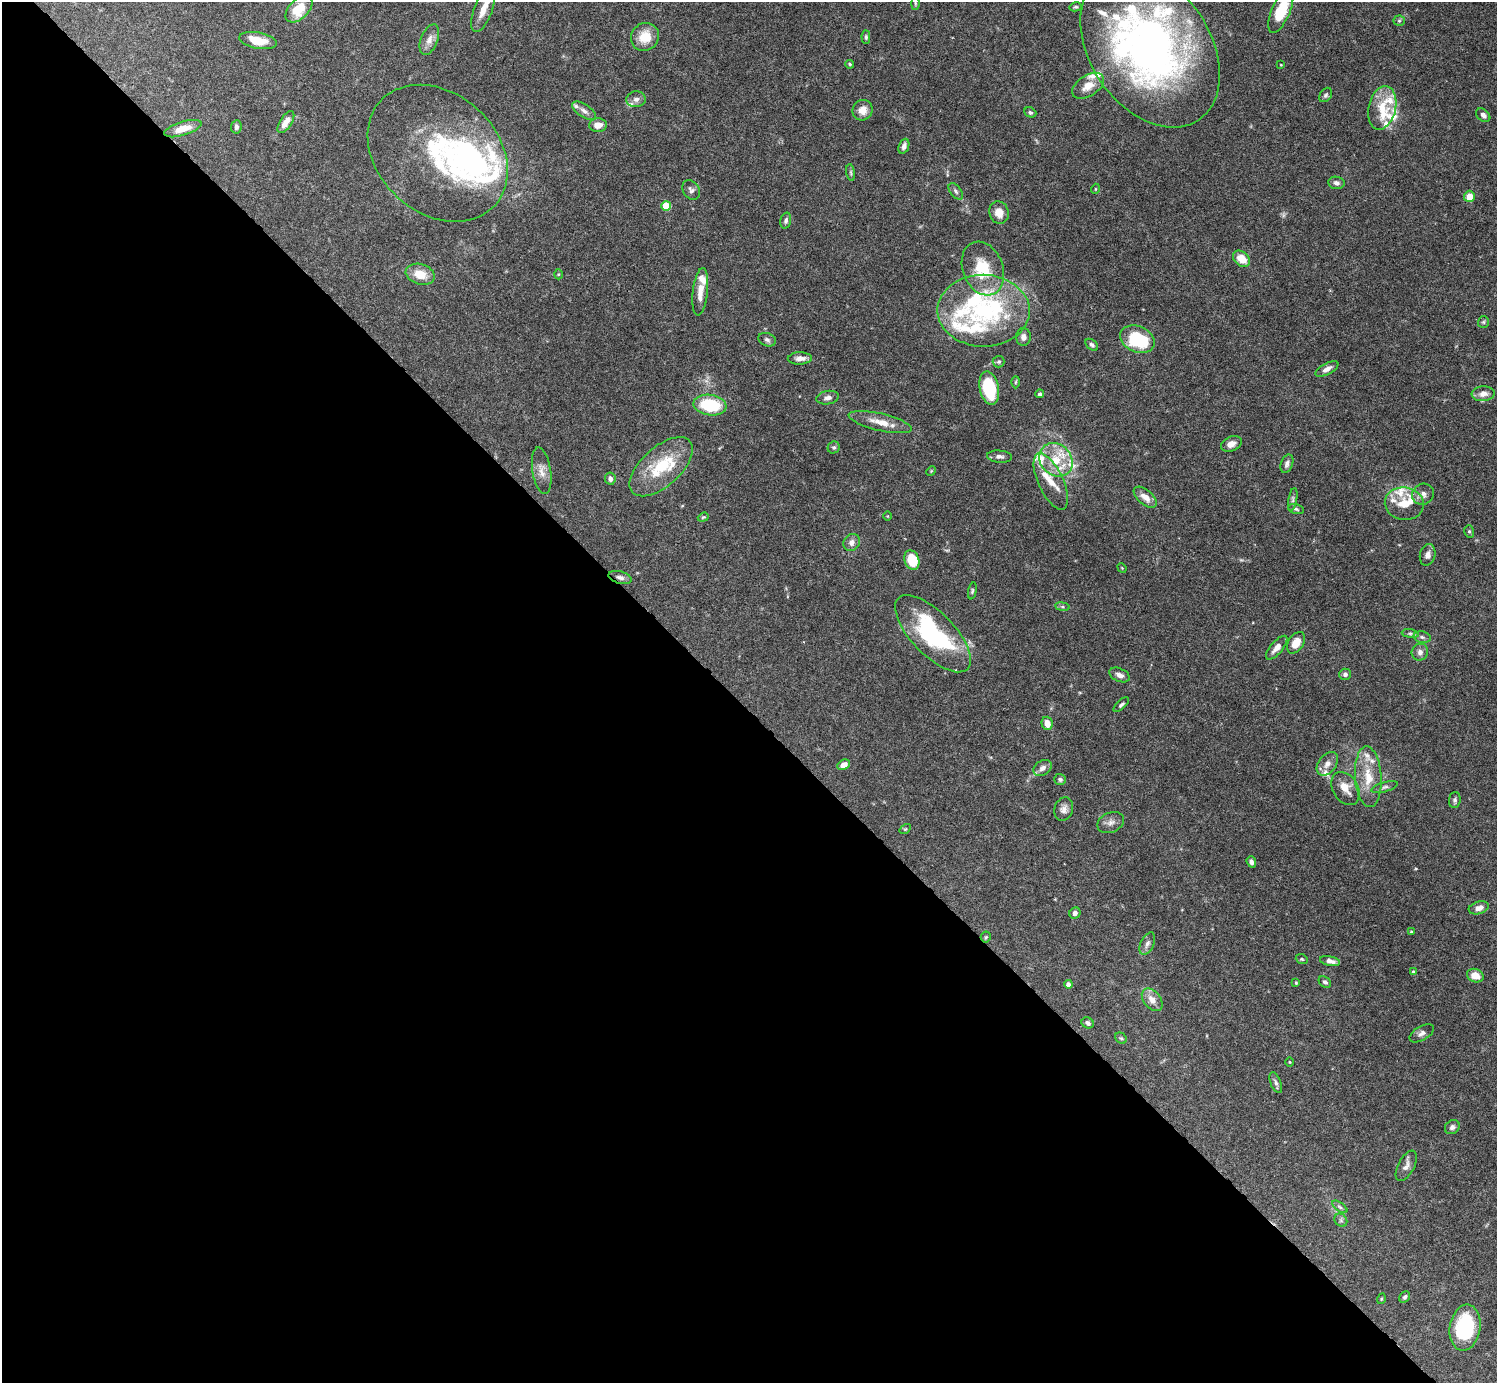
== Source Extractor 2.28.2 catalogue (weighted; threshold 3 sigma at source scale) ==
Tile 9 of 4 x 4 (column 1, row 3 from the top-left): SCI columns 4-1498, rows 1681-3061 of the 5982 x 5981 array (HDU 1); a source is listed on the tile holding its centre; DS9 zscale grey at full resolution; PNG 1499 x 1385 px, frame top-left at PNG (2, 2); each listed source drawn as its Kron ellipse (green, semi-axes under 4 px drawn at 4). Shown black and unused: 49% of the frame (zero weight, under 4 of 8 exposures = <1% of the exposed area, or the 3 px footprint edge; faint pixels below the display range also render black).
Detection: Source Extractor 2.28.2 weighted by HDU 2 'WHT'; one run over the whole footprint, this tile lists its part. Background 0.0745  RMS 0.0022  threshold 0.00894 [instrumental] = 3 sigma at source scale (4.09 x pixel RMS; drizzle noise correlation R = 1.36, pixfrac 0.8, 0.05/0.05 arcsec/px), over >= 5 px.
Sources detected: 162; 1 too faint to see at this stretch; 3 inside a brighter object's white glare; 1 long thin detection or spike segment (spike, bleed or trail) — neither listed nor drawn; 28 inside a brighter listed object's ellipse — not listed separately; the other 129 listed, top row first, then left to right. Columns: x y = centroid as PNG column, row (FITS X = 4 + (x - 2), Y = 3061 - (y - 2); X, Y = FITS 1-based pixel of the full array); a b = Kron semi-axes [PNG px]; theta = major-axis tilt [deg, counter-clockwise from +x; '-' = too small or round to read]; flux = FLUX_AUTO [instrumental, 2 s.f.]
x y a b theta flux
915 3 6 3 -90 0.19
1075 7 6 4 13 0.31
299 9 16 10 45 5.1
483 10 23 9 69 2.5
1281 11 24 9 67 8.3
1399 21 5 5 - 0.31
645 37 14 13 - 3.6
866 37 7 4 -88 0.36
429 40 16 8 68 1.5
258 41 19 8 -11 3.6
1150 48 87 60 -56 100
850 64 4 3 - 0.23
1281 65 4 2 - 0.14
1088 86 17 10 32 2.5
1326 95 8 5 53 0.43
636 99 10 8 4 0.95
1382 108 22 13 76 4.9
862 110 10 10 - 1.9
584 111 14 6 -34 0.97
1030 112 6 5 - 0.36
1483 115 8 5 -43 0.72
286 122 12 5 57 2.1
598 125 9 7 3 1.7
236 127 7 5 84 0.63
183 129 19 7 17 2.7
904 146 8 5 67 0.79
438 153 77 59 -42 32
851 172 8 4 -81 0.36
1336 183 8 6 -9 0.64
1095 189 5 3 - 0.17
691 190 10 8 -57 0.74
956 191 9 5 -54 0.52
1469 196 6 5 - 2.5
666 206 5 5 - 6
999 212 11 9 -72 2.1
786 221 8 5 74 0.52
1242 259 9 7 -41 2.9
983 268 28 20 -69 7.8
420 274 15 10 -16 3.4
558 274 5 3 - 0.18
700 292 24 7 83 2.5
983 311 46 36 -1 24
1483 322 6 5 - 0.33
1023 337 9 7 -87 0.97
1137 339 18 13 -23 11
767 340 9 6 -20 0.56
1092 345 7 4 -39 0.51
800 358 12 6 2 1.2
999 362 6 6 - 0.4
1327 369 13 5 28 1.1
1016 382 6 4 88 0.27
989 388 17 9 -77 12
1040 394 4 4 - 0.34
1483 394 11 7 5 1.5
828 398 11 6 10 0.92
710 405 17 10 -8 10
880 422 32 8 -13 3.1
1231 444 11 7 23 1.3
834 447 6 5 - 0.44
999 457 12 6 -5 0.8
1056 460 18 15 -46 5.5
1287 464 9 6 71 0.65
661 467 38 19 42 9.9
542 471 24 9 -81 1.8
931 471 5 4 - 0.19
610 479 6 5 - 0.63
1051 482 30 12 -65 3.9
1423 494 11 10 - 1.3
1145 497 14 7 -40 1.9
1293 499 11 3 81 0.46
1404 504 19 16 -9 4
1296 509 8 5 -16 0.4
887 516 5 3 - 0.16
703 517 6 4 21 0.25
1469 531 6 5 - 0.37
852 542 9 8 - 1.1
1428 555 11 7 76 0.96
912 560 10 7 -70 5.9
1122 568 5 4 - 0.19
620 577 12 6 -15 0.84
972 591 8 4 79 0.31
1062 607 7 4 -8 0.36
933 634 49 21 -46 24
1410 634 8 4 -9 0.43
1422 637 8 5 -11 0.49
1296 643 12 7 58 2.5
1277 648 15 6 49 1.4
1420 652 8 8 - 0.88
1345 674 6 5 - 0.6
1119 675 11 6 -24 0.9
1121 705 10 4 43 0.42
1047 723 7 5 -75 1.9
1327 764 13 8 52 1.4
844 765 7 5 25 1.4
1042 768 10 7 32 1.1
1368 777 30 13 -86 5.2
1060 779 6 5 - 0.43
1384 787 14 5 16 0.68
1345 789 18 12 -57 2.3
1455 800 8 6 85 0.52
1064 809 12 9 72 1.1
1111 823 14 10 25 1.2
905 829 6 4 33 0.26
1251 862 6 4 -70 0.64
1479 908 10 6 17 1.4
1075 913 6 5 - 0.69
1411 932 3 2 - 0.18
986 937 5 5 - 0.32
1147 944 12 6 65 0.86
1302 959 6 4 -21 0.27
1330 961 10 4 -12 1.1
1413 972 4 4 - 0.38
1475 976 8 6 -20 2.4
1325 982 7 5 -38 0.52
1296 983 4 3 - 0.2
1068 984 4 4 - 0.89
1152 1000 13 8 -50 1.9
1088 1023 6 5 - 0.67
1422 1033 13 7 30 0.89
1121 1038 6 5 - 0.33
1289 1062 5 3 - 0.17
1276 1083 11 5 -68 0.55
1452 1127 8 6 38 0.68
1406 1166 17 8 62 1.2
1340 1207 9 4 -36 0.46
1341 1220 7 6 - 0.44
1405 1297 6 5 - 0.44
1381 1299 5 3 - 0.19
1465 1328 23 15 80 15
Overlapping masked pixels (flux is a lower limit): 1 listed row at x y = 620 577
Isophote crosses this tile's border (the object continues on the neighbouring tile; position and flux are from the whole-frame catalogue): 1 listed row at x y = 1281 11